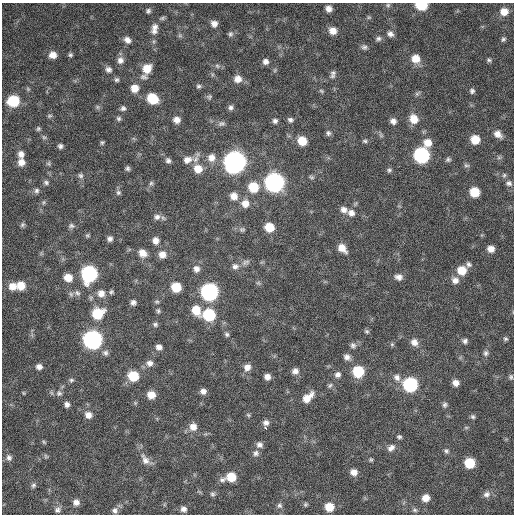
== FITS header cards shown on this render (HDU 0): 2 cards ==
NAXIS1  =                  512 / Axis length
NAXIS2  =                  512 / Axis length

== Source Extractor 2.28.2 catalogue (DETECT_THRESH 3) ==
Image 512 x 512 px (HDU 0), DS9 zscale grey, 1 PNG px = 1 image px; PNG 516 x 516 px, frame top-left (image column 1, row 512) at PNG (2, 3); no overlay
Background 364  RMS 20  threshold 59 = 3 sigma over >= 5 px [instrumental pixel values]
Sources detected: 192; all 192 listed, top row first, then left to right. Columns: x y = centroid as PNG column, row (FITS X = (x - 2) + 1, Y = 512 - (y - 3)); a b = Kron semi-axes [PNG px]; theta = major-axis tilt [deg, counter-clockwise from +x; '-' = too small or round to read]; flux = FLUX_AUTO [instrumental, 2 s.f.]
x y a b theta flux
388 5 6 5 - 2300
421 5 8 6 -3 54000
329 9 6 5 - 7700
148 11 6 6 - 2800
504 12 8 8 - 14000
369 17 6 4 18 1600
162 18 8 4 19 2300
214 24 7 6 - 7400
154 27 9 8 - 6500
154 31 10 8 -27 5800
333 31 8 7 - 11000
230 34 7 7 - 3100
390 34 8 6 -34 5100
180 36 7 4 -19 2100
378 39 7 6 - 3400
503 39 7 6 - 2800
127 40 9 7 -37 7300
364 47 8 6 -19 3500
53 55 7 7 - 11000
70 55 6 5 - 2500
416 59 9 9 - 17000
120 60 9 8 - 6800
489 60 7 5 -18 2600
265 61 7 7 - 5600
217 66 8 6 -22 3200
108 69 8 7 - 5100
147 69 10 8 59 20000
275 70 6 4 72 1800
333 74 10 6 77 4300
144 77 11 7 -6 4600
238 79 9 9 - 11000
116 80 6 6 - 2900
198 86 6 6 - 2800
135 88 8 8 - 15000
321 91 6 4 -23 2000
472 91 6 6 - 3200
417 94 6 6 - 2600
209 97 8 6 65 2800
153 99 9 8 - 38000
13 101 8 8 - 60000
97 107 7 4 -89 2100
231 107 7 7 - 3900
123 108 7 6 - 3600
50 116 7 4 19 1900
119 118 6 6 - 2800
414 119 10 9 - 17000
177 120 8 7 - 8500
290 120 7 6 - 3800
275 121 7 6 - 3900
393 121 7 6 - 5800
221 123 10 7 2 4300
38 129 6 5 - 2100
328 133 8 7 - 3600
498 134 10 7 -37 9100
44 137 6 5 - 2300
475 140 8 7 - 23000
302 141 8 7 - 24000
365 141 7 5 -15 2500
102 142 5 4 - 2000
428 143 9 9 - 15000
60 146 6 5 - 3400
21 154 8 7 - 6900
422 155 9 8 - 230000
211 158 11 10 - 11000
499 158 7 4 -18 2100
448 159 6 6 - 2800
187 160 14 10 20 12000
168 161 7 6 - 3900
21 162 8 7 - 9900
235 162 10 10 - 890000
48 164 6 6 - 2200
466 165 8 5 -16 2600
127 168 6 5 - 2900
198 169 10 9 - 18000
389 170 7 6 - 2700
81 175 8 7 - 3500
504 175 7 5 68 2300
311 177 8 5 -27 2400
46 182 7 6 - 3300
151 183 6 6 - 2400
274 183 9 9 - 500000
509 183 8 7 - 4300
253 187 9 9 - 35000
36 191 7 7 - 3500
474 192 7 7 - 32000
118 193 7 7 - 3200
234 196 9 8 - 11000
245 203 9 9 - 12000
344 210 9 7 -32 7200
351 213 10 9 - 7900
157 217 9 8 - 5600
22 225 6 5 - 2500
71 226 9 7 2 3800
269 227 8 7 - 28000
242 229 8 6 0 2900
87 235 6 5 - 2000
110 239 6 6 - 4500
156 240 7 6 - 7600
342 248 10 7 -46 13000
491 249 7 6 - 9800
142 253 9 7 -42 11000
162 255 8 8 - 9700
246 262 12 7 22 4700
469 264 8 7 - 3900
235 266 9 8 - 6000
196 269 9 8 - 6500
462 270 9 8 - 23000
89 274 10 9 - 240000
398 277 9 7 -12 6500
68 278 9 8 - 15000
455 280 9 8 - 7600
258 283 6 6 - 2300
21 285 8 8 - 19000
12 286 9 9 - 14000
176 287 7 7 - 31000
111 292 7 5 27 2500
209 292 9 9 - 320000
77 293 9 6 -43 4000
101 293 9 8 - 9600
71 294 7 6 - 3200
133 302 5 5 - 4400
157 302 7 5 0 2000
196 310 12 9 -58 21000
158 311 6 5 - 2300
97 313 10 9 - 43000
209 315 9 8 - 74000
155 324 6 5 - 2700
367 331 6 5 - 2300
227 334 7 6 - 2800
505 339 6 5 - 2600
93 340 9 9 - 430000
465 341 6 6 - 3800
414 342 9 8 - 8400
392 344 5 5 - 1900
353 345 8 7 - 3900
159 347 7 6 - 6400
105 353 8 8 - 4400
486 353 8 7 - 4000
347 357 8 7 - 5800
150 363 9 8 - 6600
39 367 7 6 - 5800
247 367 9 8 - 8800
295 371 8 7 - 6300
358 371 8 8 - 53000
338 375 8 7 - 4800
133 376 8 8 - 42000
267 377 6 5 - 7300
397 377 10 8 -49 6900
511 377 7 6 - 2700
71 380 6 5 - 2700
456 383 7 6 - 8300
410 384 9 8 - 160000
330 386 8 5 49 2700
203 391 7 6 - 6100
23 393 5 3 - 1300
59 393 8 8 - 4800
151 395 7 7 - 15000
308 397 15 8 43 16000
67 404 6 6 - 4700
445 405 7 6 - 3200
88 415 8 7 - 8600
248 415 6 5 - 1900
473 417 6 5 - 2600
266 423 7 7 - 5300
193 427 9 9 - 11000
265 428 3 3 - 5500
399 437 5 4 - 2500
44 442 7 4 -45 1700
259 445 8 7 - 5400
391 448 10 7 37 6200
446 451 7 6 - 3000
256 453 8 7 - 4700
46 456 7 5 -46 1900
9 458 8 7 - 4700
145 460 16 9 -61 9700
371 460 5 4 - 1800
470 463 7 7 - 39000
354 472 8 7 - 9000
231 477 8 7 - 26000
222 480 8 7 - 4500
33 485 7 6 - 2800
212 494 7 6 - 2800
487 494 10 8 22 5800
426 498 8 7 - 12000
76 502 7 6 - 6300
305 504 6 6 - 2100
279 506 7 6 - 3600
329 507 8 7 - 24000
183 509 7 6 - 5200
57 510 8 7 - 4400
115 510 8 7 - 4400
415 510 7 5 -15 3000
At the frame edge (FLAGS 8, measured only in part): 1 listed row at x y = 421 5